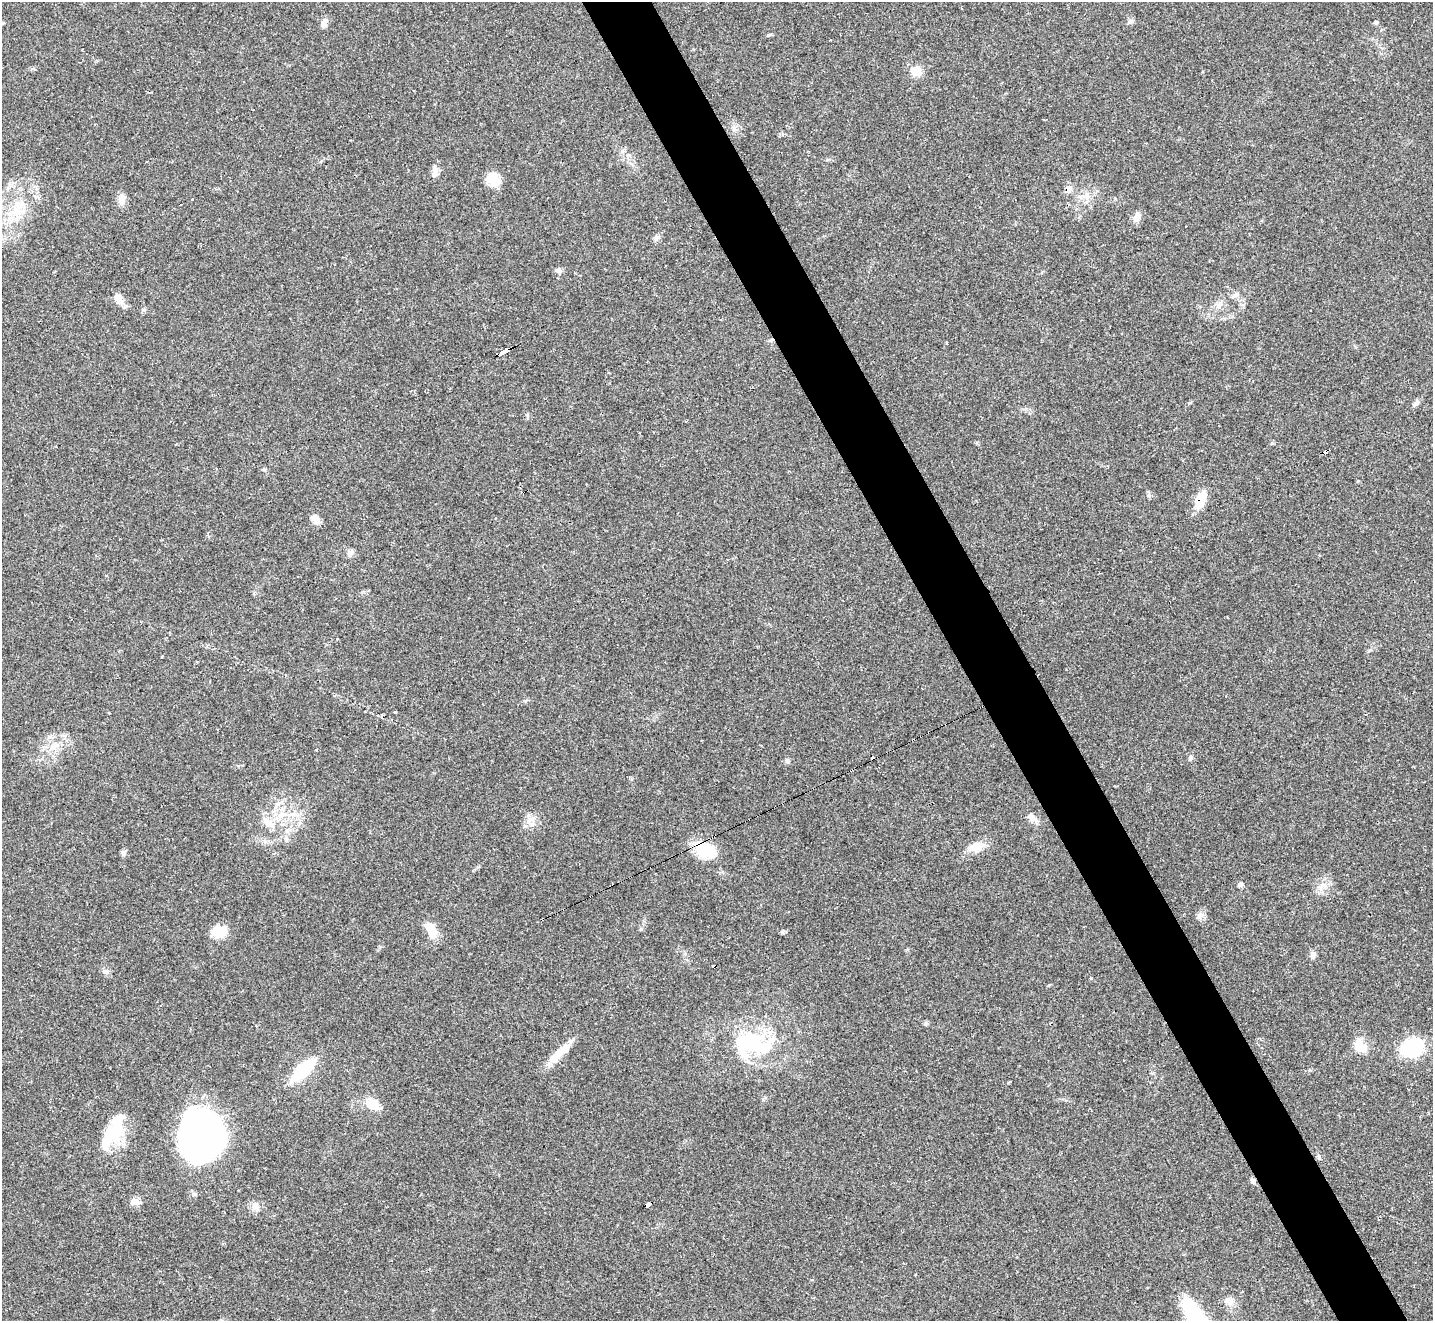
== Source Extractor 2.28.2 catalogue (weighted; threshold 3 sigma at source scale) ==
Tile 6 of 4 x 4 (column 2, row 2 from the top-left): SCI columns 1431-2861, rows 2924-4242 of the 5722 x 5711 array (HDU 1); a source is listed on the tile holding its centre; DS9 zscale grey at full resolution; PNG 1435 x 1323 px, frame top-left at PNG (2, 2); no overlay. Shown black and unused: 5% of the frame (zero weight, under 2 of 3 exposures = <1% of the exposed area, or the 3 px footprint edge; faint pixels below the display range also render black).
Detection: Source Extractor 2.28.2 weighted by HDU 2 'WHT'; one run over the whole footprint, this tile lists its part. Background 0.0674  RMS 0.0061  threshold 0.0276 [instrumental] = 3 sigma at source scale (4.5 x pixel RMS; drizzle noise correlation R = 1.50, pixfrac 1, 0.05/0.05 arcsec/px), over >= 5 px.
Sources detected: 68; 2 inside a brighter object's white glare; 7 cosmic-ray / hot-pixel residue — not listed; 1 inside a brighter listed object's ellipse — not listed separately; the other 58 listed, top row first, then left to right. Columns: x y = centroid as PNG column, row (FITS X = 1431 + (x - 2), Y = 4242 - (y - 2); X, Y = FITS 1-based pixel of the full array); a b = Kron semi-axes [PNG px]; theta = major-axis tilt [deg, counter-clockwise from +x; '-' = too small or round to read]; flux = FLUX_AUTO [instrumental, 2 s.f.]
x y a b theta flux
1130 22 8 6 31 1.8
324 23 11 7 76 3.1
769 35 6 5 - 0.81
830 40 3 2 - 1
916 71 13 12 - 7.5
435 173 15 8 -90 3.4
493 179 16 12 -42 11
1068 189 9 7 90 3.9
1086 195 9 8 - 3.4
122 199 14 9 78 3.9
17 210 17 11 49 11
1136 217 13 9 62 3.3
1186 226 3 3 - 1.2
656 238 9 6 28 1.7
559 270 9 6 -15 1.8
1236 295 7 6 - 1.7
119 299 12 10 -61 5.8
504 351 10 3 27 60
410 391 2 2 - 0.51
1415 404 11 5 37 1.8
1326 451 5 3 - 21
1200 500 19 9 68 13
316 519 12 8 -45 5
350 553 9 7 25 2.3
162 656 3 3 - 4.4
395 712 3 3 - 4.6
53 747 8 6 -45 2.6
1190 758 7 5 51 1.3
277 804 12 4 48 2.4
281 815 12 8 27 5.5
1033 818 17 7 -38 3.4
268 822 20 8 -43 6
288 830 8 4 53 1.6
976 847 25 11 10 7.6
706 850 28 17 -13 19
123 853 8 6 -90 1.7
1240 885 6 5 - 1.6
431 929 19 10 -59 9.4
219 932 19 12 3 10
783 932 6 6 - 1.2
1313 955 10 7 78 2.5
714 966 4 3 - 8.1
106 971 9 6 -4 2
1091 978 3 3 - 5.7
751 1042 41 27 -11 44
1360 1046 17 11 -41 9.7
1412 1047 25 18 22 34
557 1055 30 11 46 11
303 1070 21 8 44 48
372 1104 16 12 -19 9.8
116 1132 30 23 51 21
203 1136 43 39 89 230
1319 1157 7 5 -80 1.3
1253 1181 8 6 -71 1.5
135 1201 7 6 - 6.8
648 1204 6 4 23 45
255 1207 11 9 -57 4.2
1229 1301 12 8 -33 3.6
Overlapping masked pixels (flux is a lower limit): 7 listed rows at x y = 1068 189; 504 351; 1326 451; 1200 500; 706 850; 714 966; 648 1204
Unlisted compact peaks at least as high as the median listed source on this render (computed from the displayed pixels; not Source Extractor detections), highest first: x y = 763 1099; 925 1024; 1370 650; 641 929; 195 1194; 1376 22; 1272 443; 1201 915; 788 762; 1149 495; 527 415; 143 310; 1189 403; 525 701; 1358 481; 1008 1083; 1049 985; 264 470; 1310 1070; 977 443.